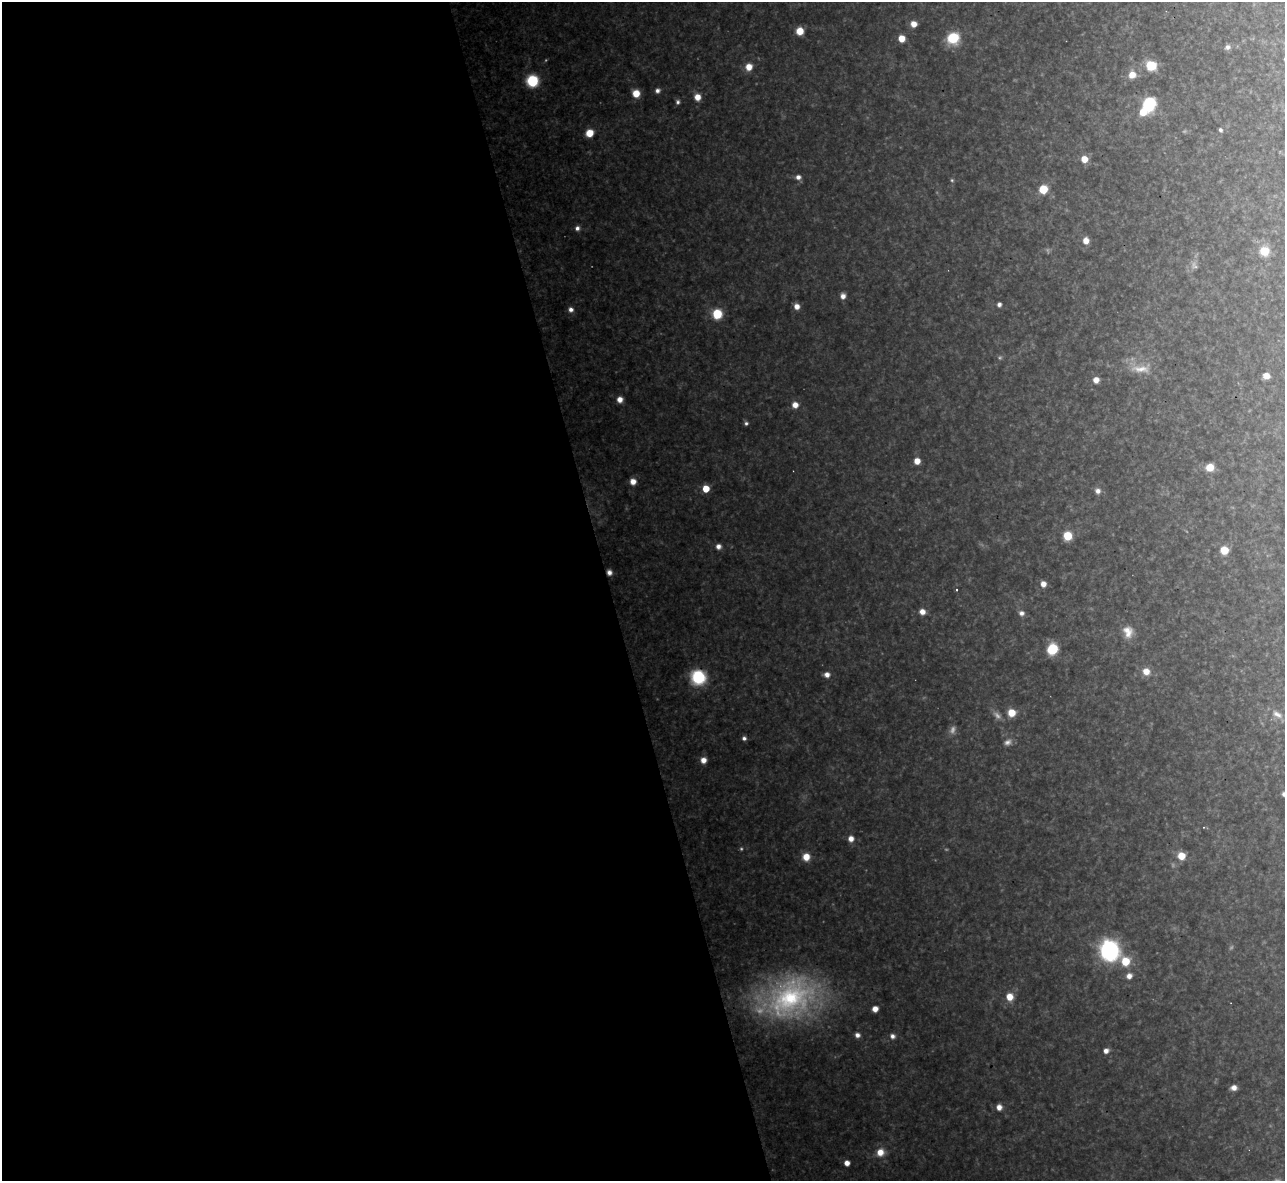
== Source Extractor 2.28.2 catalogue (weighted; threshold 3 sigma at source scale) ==
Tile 9 of 4 x 4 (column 1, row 3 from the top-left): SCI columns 1-1283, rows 1320-2498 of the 5133 x 5115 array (HDU 1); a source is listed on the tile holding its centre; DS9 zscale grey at full resolution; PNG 1287 x 1183 px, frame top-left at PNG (2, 2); no overlay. Shown black and unused: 47% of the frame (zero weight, under 3 of 4 exposures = <1% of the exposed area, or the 3 px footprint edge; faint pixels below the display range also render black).
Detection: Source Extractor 2.28.2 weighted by HDU 2 'WHT'; one run over the whole footprint, this tile lists its part. Background 0.334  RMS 0.02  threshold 0.0884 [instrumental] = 3 sigma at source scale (4.5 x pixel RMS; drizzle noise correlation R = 1.50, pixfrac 1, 0.05/0.05 arcsec/px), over >= 5 px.
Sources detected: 83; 9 too faint to see at this stretch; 1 inside a brighter object's white glare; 1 cosmic-ray / hot-pixel residue — not listed; the other 72 listed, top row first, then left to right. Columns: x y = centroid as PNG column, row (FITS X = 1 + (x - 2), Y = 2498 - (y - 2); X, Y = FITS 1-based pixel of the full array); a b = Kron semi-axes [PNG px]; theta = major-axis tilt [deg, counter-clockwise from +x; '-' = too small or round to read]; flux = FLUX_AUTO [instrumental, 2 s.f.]
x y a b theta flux
913 24 6 6 - 19
800 31 6 6 - 33
901 38 6 5 - 28
953 38 9 8 - 97
1228 47 7 6 - 7.5
1151 65 11 10 - 48
749 67 8 7 - 23
1132 75 9 8 - 21
532 81 7 7 - 140
657 91 6 5 - 7.7
636 93 6 6 - 35
697 97 7 7 - 22
678 102 6 5 - 5.5
1149 104 8 7 - 210
1220 130 5 4 - 4.5
589 133 7 6 - 37
1084 159 6 6 - 28
798 177 7 6 - 9.8
952 180 5 4 - 2.9
1043 189 6 6 - 68
577 228 6 6 - 8
1086 241 6 5 - 21
1264 251 8 8 - 46
843 296 6 5 - 12
999 304 5 4 - 7
797 306 6 6 - 15
571 309 6 6 - 9.4
717 314 7 6 - 82
1141 369 31 11 0 37
1266 376 5 5 - 21
1096 380 6 5 - 16
620 399 6 6 - 16
795 405 7 7 - 17
746 423 5 5 - 4.7
917 461 5 5 - 24
1210 467 6 6 - 39
633 481 6 6 - 18
706 489 5 5 - 44
1098 491 7 7 - 10
1067 536 7 6 - 52
718 546 6 6 - 11
1224 550 6 6 - 39
609 572 5 5 - 10
1043 584 6 5 - 15
922 612 6 6 - 16
1021 613 7 6 - 9.3
1128 632 15 12 -78 24
1052 649 7 7 - 100
1146 671 8 7 - 22
827 675 6 6 - 12
698 677 10 10 - 140
1011 713 6 6 - 36
1277 714 17 8 -32 16
744 738 5 5 - 6.2
703 760 6 6 - 16
1284 794 5 5 - 8.7
851 839 6 6 - 14
1181 856 6 6 - 35
806 857 8 8 - 26
1109 950 12 11 - 400
1125 961 8 8 - 47
1129 976 6 5 - 13
790 997 69 51 33 430
1009 997 8 7 - 26
875 1009 5 5 - 16
857 1035 5 5 - 9
892 1036 7 6 - 8.2
1106 1051 6 5 - 11
1234 1088 6 5 - 13
999 1107 6 6 - 14
880 1152 9 8 - 25
847 1163 5 5 - 14
Overlapping masked pixels (flux is a lower limit): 1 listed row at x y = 609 572
Isophote crosses this tile's border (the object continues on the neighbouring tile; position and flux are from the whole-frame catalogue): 1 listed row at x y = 1284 794